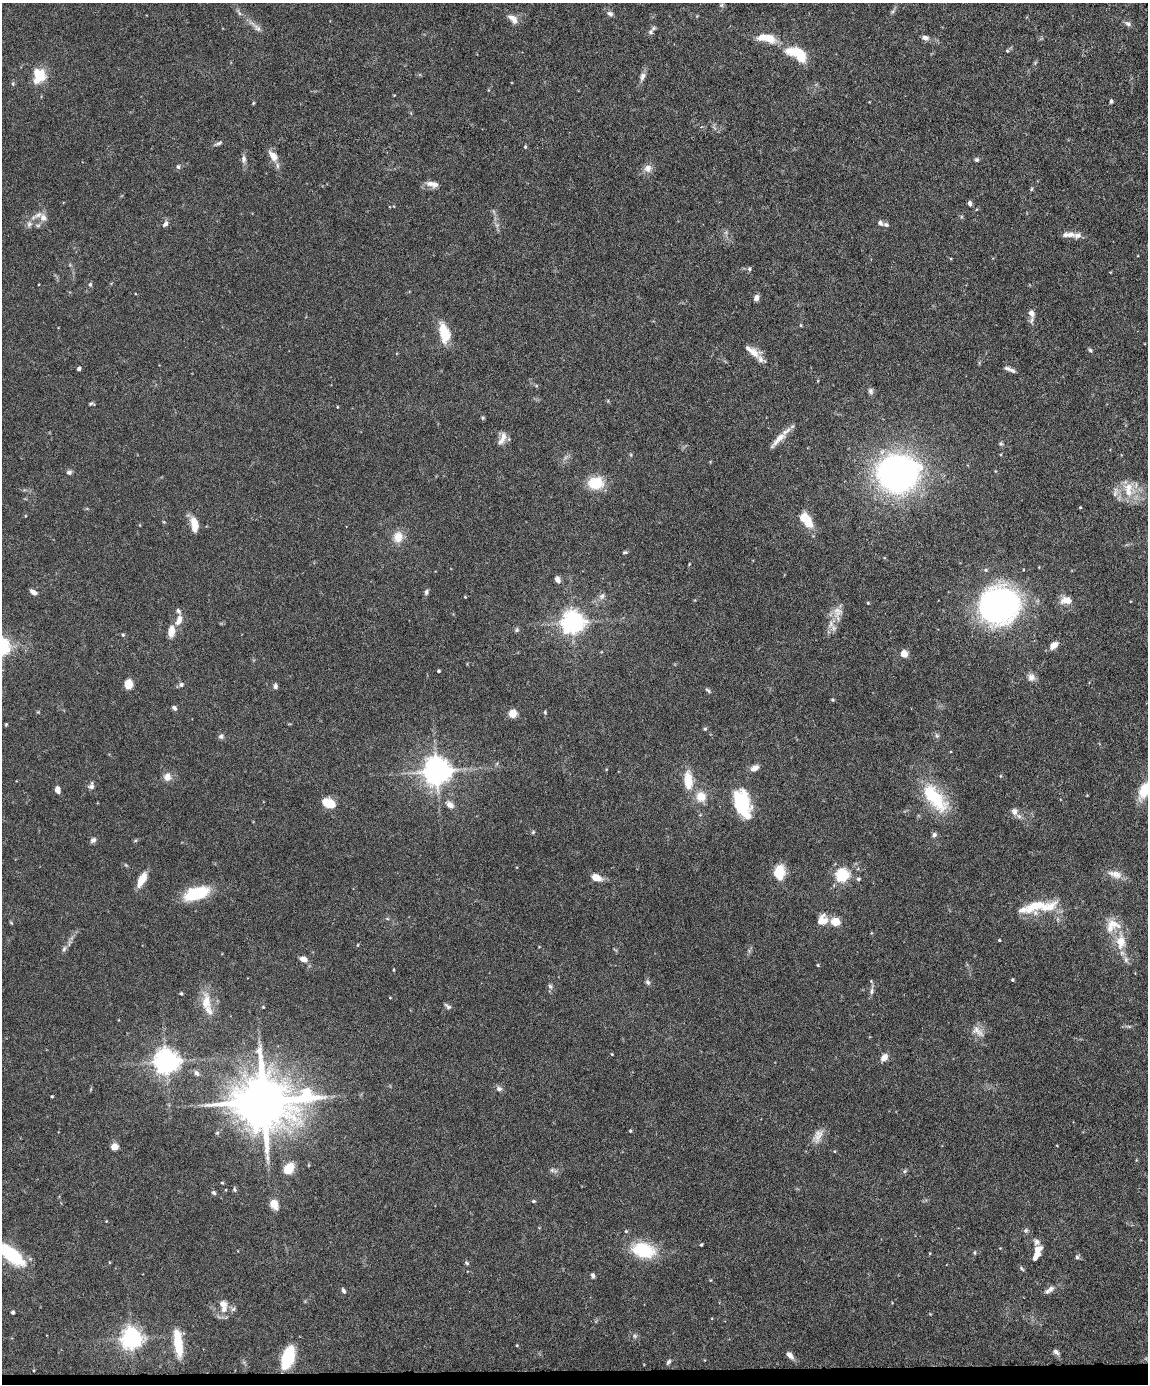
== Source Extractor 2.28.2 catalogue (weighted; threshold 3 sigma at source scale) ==
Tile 10 of 4 x 3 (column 2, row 3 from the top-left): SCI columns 1148-2293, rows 239-1620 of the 4586 x 4516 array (HDU 1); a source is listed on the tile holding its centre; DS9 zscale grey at full resolution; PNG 1150 x 1386 px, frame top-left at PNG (2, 3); no overlay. Shown black and unused: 1% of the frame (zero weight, under 4 of 8 exposures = <1% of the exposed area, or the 3 px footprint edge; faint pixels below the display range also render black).
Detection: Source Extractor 2.28.2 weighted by HDU 2 'WHT'; one run over the whole footprint, this tile lists its part. Background 0.0981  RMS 0.0031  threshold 0.0127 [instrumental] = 3 sigma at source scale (4.09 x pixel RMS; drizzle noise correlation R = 1.36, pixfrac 0.8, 0.05/0.05 arcsec/px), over >= 5 px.
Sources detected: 208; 2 too faint to see at this stretch — not listed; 24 inside a brighter listed object's ellipse — not listed separately; the other 182 listed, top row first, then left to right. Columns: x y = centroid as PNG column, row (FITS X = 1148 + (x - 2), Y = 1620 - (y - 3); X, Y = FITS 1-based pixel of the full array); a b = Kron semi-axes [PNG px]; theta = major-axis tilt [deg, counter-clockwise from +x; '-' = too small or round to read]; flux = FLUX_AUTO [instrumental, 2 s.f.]
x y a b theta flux
721 5 6 5 - 0.51
893 11 7 4 71 0.52
610 14 8 6 -23 0.88
513 19 16 8 -43 2
1127 23 10 6 -27 0.94
255 26 27 6 -40 2.3
651 32 8 7 - 0.98
769 38 17 11 -22 4.4
925 38 9 6 -8 1.2
1007 51 5 4 - 0.32
796 53 29 13 -28 9
39 75 18 14 81 7.2
642 77 14 7 71 1.4
13 84 5 3 - 0.34
1111 101 4 4 - 0.62
253 103 4 3 - 0.29
218 143 12 4 23 0.71
525 147 5 4 - 0.36
273 156 15 8 -53 3
244 159 11 6 -90 1.2
977 160 6 5 - 0.53
178 167 6 5 - 0.58
648 168 11 10 - 1.8
430 183 14 9 -19 1.9
970 203 6 4 -78 0.78
43 218 12 9 -61 2.2
880 223 7 6 - 0.71
29 224 9 7 88 1.1
165 224 10 6 52 1
1077 235 13 8 1 1.6
749 269 6 4 -69 0.48
90 284 6 5 - 0.51
756 298 7 5 58 1.3
1031 313 11 7 -73 1.8
801 325 5 4 - 0.29
444 332 23 10 -77 7.6
1090 350 5 5 - 0.45
760 359 25 11 -70 2.3
79 369 4 3 - 0.78
1012 370 10 5 -33 0.9
871 391 8 6 -78 0.8
91 404 6 4 -3 0.45
337 407 4 2 - 0.19
483 418 6 5 - 0.36
502 438 19 8 66 2.2
778 439 30 7 46 3.3
1001 444 6 6 - 0.52
631 455 5 3 - 0.28
69 472 8 6 1 0.66
897 473 30 26 -4 120
596 483 14 12 7 9
1128 491 19 15 -19 6.5
1080 507 3 3 - 0.23
25 516 4 3 - 0.21
809 522 18 10 -76 4.7
194 525 15 7 -82 4.7
398 537 12 10 82 4.1
625 552 6 4 9 0.41
689 564 4 3 - 0.21
557 579 7 5 -63 1.4
33 592 8 5 -32 1.2
426 592 7 5 70 0.7
602 596 10 7 44 1.1
465 597 4 3 - 0.21
1066 600 13 9 0 3.1
868 603 4 3 - 0.27
999 605 33 30 36 96
837 612 16 13 73 3
179 620 15 7 65 2.3
572 622 7 7 - 230
517 630 6 5 - 0.53
171 631 13 8 84 3
123 635 4 4 - 0.35
1054 645 9 6 41 2.8
904 654 8 8 - 2.2
438 671 4 3 - 0.38
1031 677 11 10 - 1.5
181 684 7 6 - 0.84
128 685 9 7 84 4
275 686 7 5 -84 0.76
708 690 8 4 -38 0.5
832 700 6 3 -20 0.31
174 708 6 5 - 0.75
38 712 5 4 - 0.27
545 712 6 4 -71 0.36
513 714 5 5 - 10
6 724 4 4 - 0.29
705 729 5 4 - 0.37
937 735 7 5 -69 0.61
221 736 7 6 - 0.81
755 768 11 7 30 1.6
436 771 8 8 - 400
1000 776 5 3 - 0.27
167 777 9 8 - 2.3
688 781 20 9 -87 6.5
91 786 10 7 78 1.1
57 790 8 6 -76 1.4
1144 790 19 10 65 7.6
701 796 12 11 - 4.1
935 798 42 19 -50 17
741 802 25 17 -75 16
329 803 11 8 -23 6.2
450 805 11 7 -40 1.8
1014 812 11 10 - 1.6
533 832 6 3 46 0.33
934 835 7 5 51 0.81
93 840 8 7 - 0.82
135 841 6 4 20 0.34
779 872 16 12 87 6.4
1115 874 22 10 -15 2.9
842 875 13 13 - 9.6
596 877 11 7 -20 3.4
858 879 6 4 13 0.51
142 880 16 7 62 4.5
196 893 24 12 17 15
1034 906 38 13 16 9.3
387 919 6 4 -2 0.37
824 921 17 8 90 2.8
835 922 7 6 - 5.9
11 923 6 3 -20 0.28
1113 924 24 11 -23 4.3
999 940 3 3 - 0.28
1121 941 22 12 -88 5.9
358 945 4 2 - 0.24
64 949 9 5 78 0.77
303 959 8 6 -26 2
818 965 4 3 - 0.3
394 970 5 2 - 0.25
1012 980 3 3 - 0.36
648 982 8 6 -60 0.72
550 986 8 6 -73 0.7
872 991 10 6 81 0.96
181 993 4 3 - 0.38
390 998 4 3 - 0.19
206 1002 28 13 -88 5.5
448 1006 10 5 -41 0.74
263 1007 3 3 - 0.22
1129 1026 8 4 -8 0.54
978 1031 21 11 -41 2.8
612 1054 3 3 - 0.22
884 1057 9 6 52 2.1
166 1062 8 8 - 290
196 1073 9 6 -51 0.84
499 1089 8 7 - 1
52 1096 4 3 - 0.28
264 1102 19 14 2 2200
630 1131 4 3 - 0.34
818 1136 21 11 62 2.8
114 1147 5 5 - 6
289 1168 13 9 52 5
553 1170 12 5 -18 0.84
904 1171 6 6 - 0.47
222 1183 5 3 - 0.24
234 1189 7 5 -78 0.48
214 1193 7 5 -44 0.55
533 1201 6 4 0 0.37
274 1204 10 7 -63 3.5
106 1221 3 3 - 0.18
1026 1230 8 6 58 0.61
626 1231 5 5 - 0.37
701 1245 3 3 - 0.33
643 1250 31 18 -13 12
930 1253 4 3 - 0.22
974 1253 7 3 -90 0.32
1037 1254 20 8 78 3.1
11 1255 27 11 -39 20
1077 1257 6 5 - 0.53
466 1263 7 5 -41 0.43
1022 1269 8 4 -46 0.43
593 1276 7 5 -83 0.6
1051 1289 10 7 36 1.2
343 1291 8 5 -66 0.71
224 1309 12 9 61 2.3
13 1312 4 3 - 0.66
634 1336 7 6 - 0.7
131 1338 7 7 - 180
178 1343 28 8 -83 7.9
517 1345 4 3 - 0.21
1056 1352 9 6 -39 0.96
790 1355 10 6 -49 1.5
288 1358 15 8 71 23
668 1362 8 5 56 0.6
Isophote crosses this tile's border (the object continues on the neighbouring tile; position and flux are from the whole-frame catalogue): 2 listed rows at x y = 1144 790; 11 1255